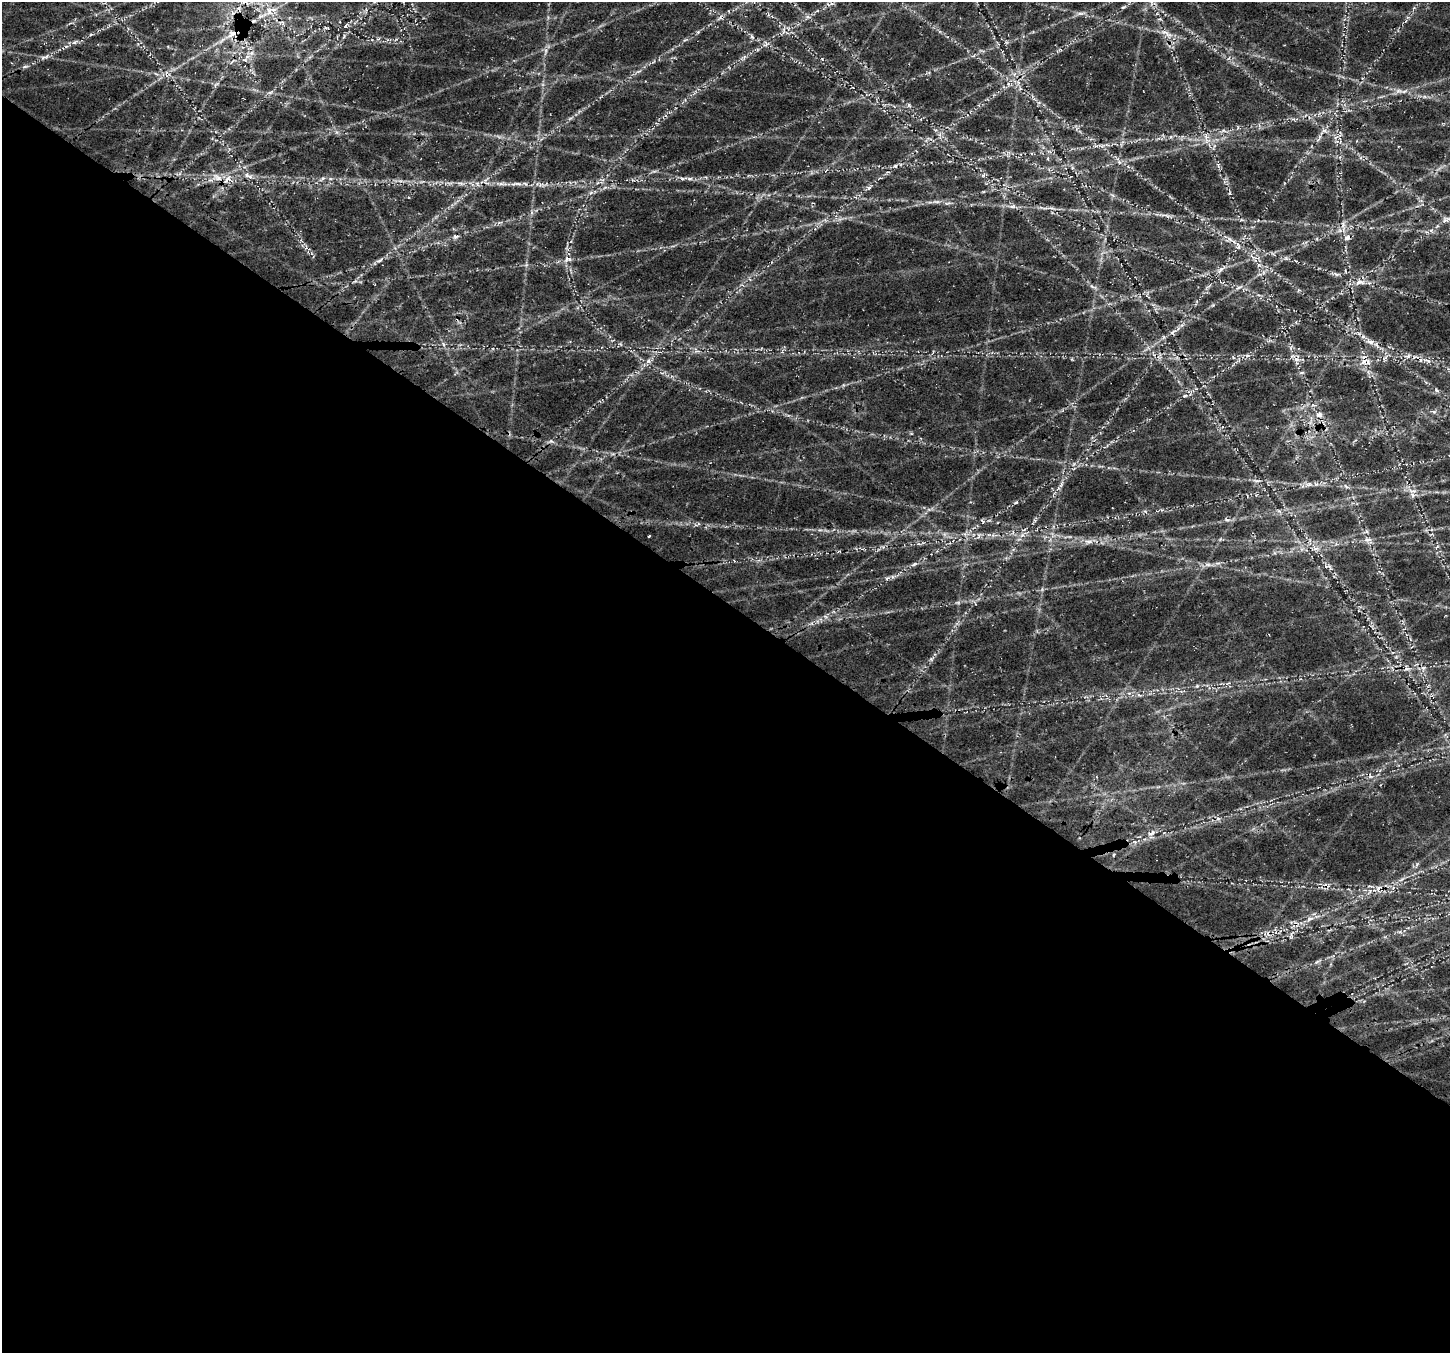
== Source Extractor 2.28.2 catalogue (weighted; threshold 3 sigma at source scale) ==
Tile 14 of 4 x 4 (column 2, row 4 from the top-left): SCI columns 1676-3123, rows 469-1819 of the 6236 x 6279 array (HDU 1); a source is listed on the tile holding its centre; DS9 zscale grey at full resolution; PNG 1452 x 1355 px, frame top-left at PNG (2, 2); no overlay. Shown black and unused: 56% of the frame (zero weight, under 3 of 4 exposures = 14% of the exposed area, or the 3 px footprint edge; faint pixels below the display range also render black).
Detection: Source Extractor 2.28.2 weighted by HDU 2 'WHT'; one run over the whole footprint, this tile lists its part. Background 0.0718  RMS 0.008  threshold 0.0359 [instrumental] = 3 sigma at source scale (4.5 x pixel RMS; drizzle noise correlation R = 1.50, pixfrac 1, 0.0396/0.0396 arcsec/px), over >= 5 px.
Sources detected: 80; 6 cosmic-ray / hot-pixel residue — not listed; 1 inside a brighter listed object's ellipse — not listed separately; the other 73 listed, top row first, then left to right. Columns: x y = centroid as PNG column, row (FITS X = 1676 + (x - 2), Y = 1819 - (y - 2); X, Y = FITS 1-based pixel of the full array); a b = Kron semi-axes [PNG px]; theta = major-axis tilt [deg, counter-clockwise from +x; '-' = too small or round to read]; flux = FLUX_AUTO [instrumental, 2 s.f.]
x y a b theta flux
1123 7 10 4 27 1.7
269 11 14 9 -88 8.1
1081 13 11 4 8 2.4
346 26 7 3 55 1
326 28 6 2 -13 0.78
698 32 5 5 - 0.95
1166 33 22 5 -33 5.6
231 34 16 8 35 7.6
344 37 9 3 68 1.3
752 37 8 4 -54 1.6
378 39 6 4 18 1.2
75 42 8 5 34 1.8
251 53 7 5 89 2.6
45 57 16 4 19 3.1
1014 74 6 6 - 2.4
270 92 7 4 19 1.4
1324 130 7 4 0 1.9
1206 137 7 5 -46 2.7
1218 165 7 4 -72 1.4
895 166 5 4 - 1.1
983 175 6 5 - 1.5
217 177 15 9 -27 7.6
250 177 8 5 -18 2.6
323 178 9 4 45 1.8
690 178 8 4 -7 1.9
518 184 13 4 -7 3.2
869 188 7 5 36 1.9
937 202 7 4 0 1.6
1012 206 7 4 1 1.7
1166 215 16 3 -11 2.9
1446 219 13 6 18 3.4
455 236 8 6 7 2
1347 238 8 6 20 3.3
567 259 12 7 14 3.9
379 260 11 5 24 2.4
1259 265 6 5 - 1.7
1220 270 12 5 48 2.9
1336 274 8 5 -25 1.8
1360 282 13 8 1 5.7
1238 287 9 3 21 1.6
1173 332 8 4 52 1.7
1370 341 12 7 -23 4.5
1408 356 9 4 54 1.7
1072 359 5 3 - 0.67
648 361 7 6 - 2.4
1427 361 12 4 -23 2.8
1363 362 9 6 73 3.7
1302 372 7 3 0 1.1
1436 390 6 3 -70 1.1
1185 396 7 4 20 1.4
1319 414 9 8 - 3.9
1309 484 6 6 - 2
1413 495 6 6 - 2.2
1016 502 6 3 20 0.9
1145 511 5 4 - 1.3
983 521 6 4 -18 1.3
979 535 8 4 85 1.5
649 536 3 3 - 3.2
1368 540 11 5 10 2.9
1089 541 14 5 0 4
1437 547 7 3 45 0.97
1218 563 8 4 1 1.9
914 564 11 4 25 2.1
1208 564 7 4 0 2
1327 566 9 3 11 1.4
887 578 6 4 20 1.3
1423 668 7 6 - 2.2
1407 669 10 4 1 2.3
1218 818 7 4 0 1.8
1151 833 12 6 29 3.6
1113 855 4 3 - 1.2
1309 919 9 5 20 2.9
1317 962 7 4 45 1.3
Overlapping masked pixels (flux is a lower limit): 4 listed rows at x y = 269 11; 231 34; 1347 238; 1363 362
Unlisted compact peaks at least as high as the median listed source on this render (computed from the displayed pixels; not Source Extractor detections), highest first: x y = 931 659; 909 105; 822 59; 1227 520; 1434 412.